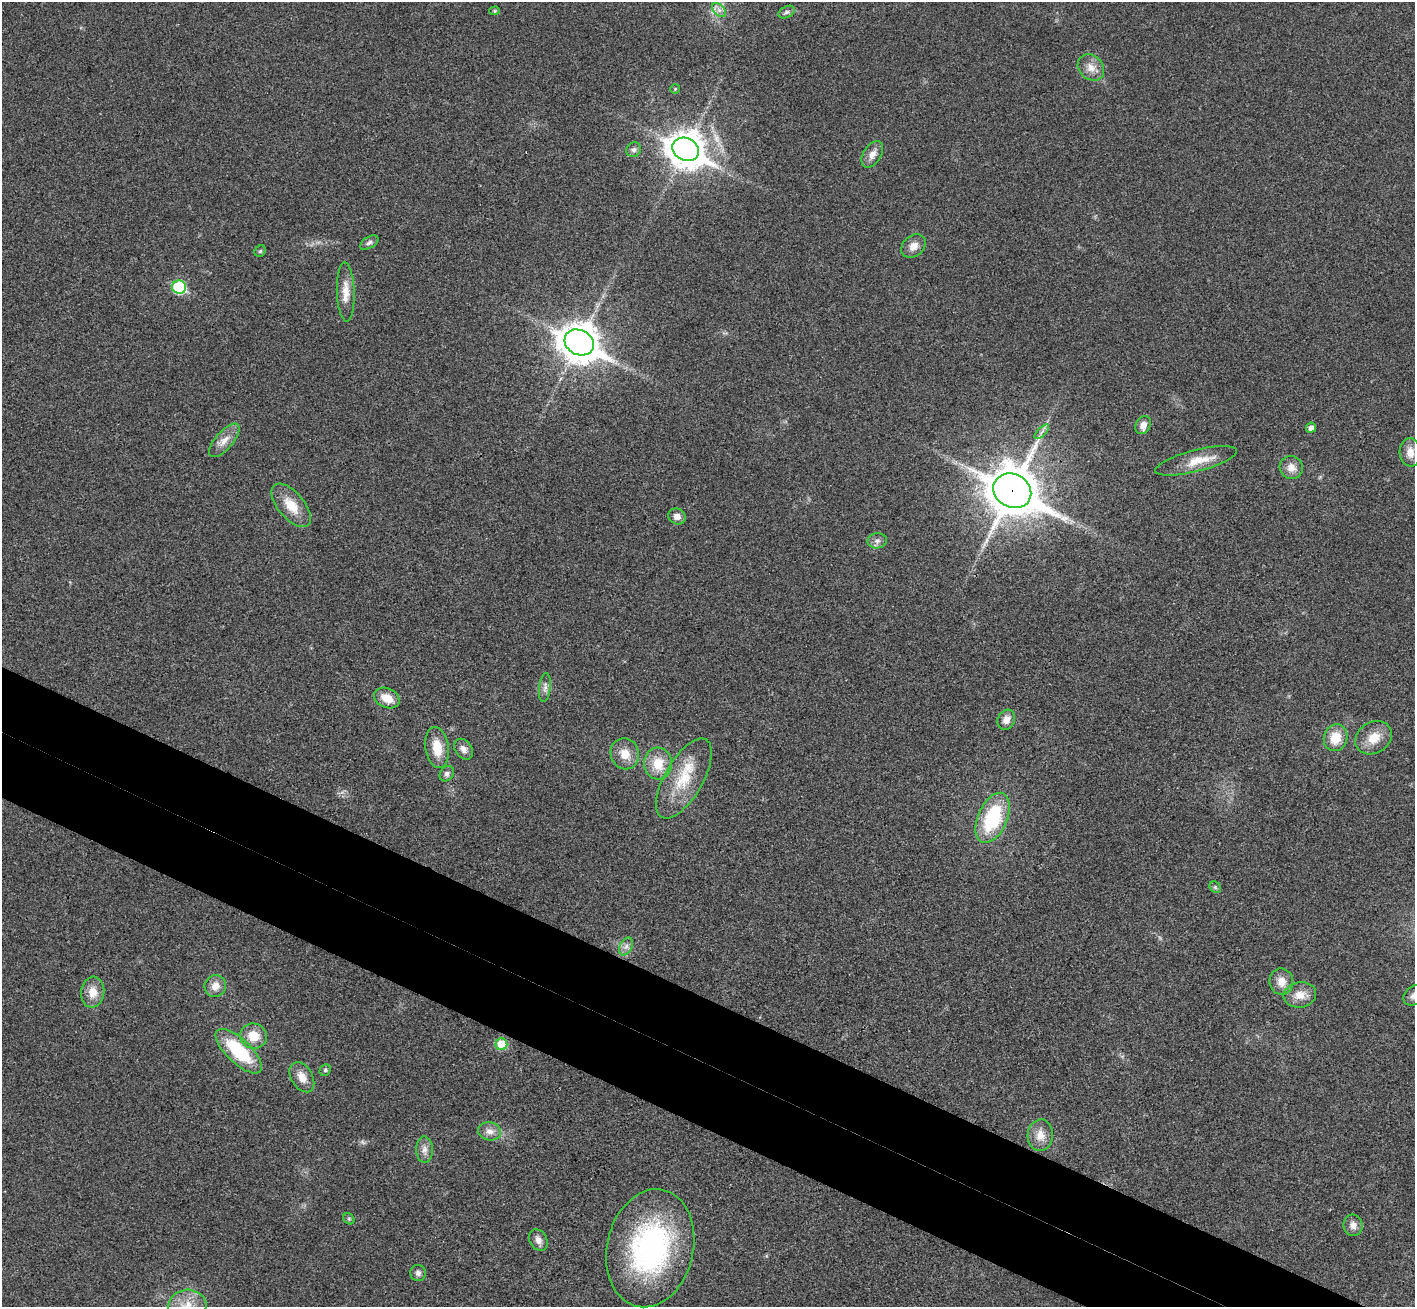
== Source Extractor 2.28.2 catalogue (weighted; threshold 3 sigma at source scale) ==
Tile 6 of 4 x 4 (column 2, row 2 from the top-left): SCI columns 1446-2858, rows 2942-4246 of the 5714 x 5748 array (HDU 1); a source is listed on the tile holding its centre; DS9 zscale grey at full resolution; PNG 1417 x 1309 px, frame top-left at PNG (2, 2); each listed source drawn as its Kron ellipse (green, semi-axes under 4 px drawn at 4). Shown black and unused: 9% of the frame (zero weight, under 3 of 4 exposures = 6% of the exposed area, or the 3 px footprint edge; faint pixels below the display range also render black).
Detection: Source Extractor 2.28.2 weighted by HDU 2 'WHT'; one run over the whole footprint, this tile lists its part. Background 0.0363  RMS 0.0067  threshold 0.03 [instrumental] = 3 sigma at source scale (4.5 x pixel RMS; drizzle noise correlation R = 1.50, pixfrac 1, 0.05/0.05 arcsec/px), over >= 5 px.
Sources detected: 58; all 58 listed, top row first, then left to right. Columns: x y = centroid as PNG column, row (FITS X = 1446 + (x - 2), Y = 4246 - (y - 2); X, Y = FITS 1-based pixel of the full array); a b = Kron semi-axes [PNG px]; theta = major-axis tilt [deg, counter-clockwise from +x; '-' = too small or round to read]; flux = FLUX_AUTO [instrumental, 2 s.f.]
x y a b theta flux
719 10 8 5 -45 2.8
495 11 5 4 - 1
786 12 9 5 27 1.9
1091 67 14 11 -44 6.8
675 89 5 5 - 0.88
686 149 14 11 -27 1400
634 150 8 7 - 2.2
872 154 14 9 59 4.9
369 243 10 5 32 2.1
913 246 13 10 42 5.8
260 251 6 5 - 1
179 287 7 6 - 56
346 292 29 9 -88 8.8
579 342 15 12 -27 1500
1143 425 9 7 61 4.6
1311 428 5 5 - 3.2
1042 432 9 3 45 1.8
224 440 21 8 49 6.7
1410 452 14 10 -85 6.8
1196 461 42 10 14 15
1291 467 12 11 - 6.4
1012 491 19 16 -29 2700
291 505 26 13 -50 14
677 516 9 7 -29 4.2
877 541 10 7 10 2.8
545 688 14 5 83 3
387 698 13 9 -24 9.7
1006 720 10 8 62 5.1
1336 738 13 11 71 13
1374 738 19 15 32 12
437 748 21 11 -81 13
463 749 11 8 -53 4
625 754 16 14 -70 9.5
658 763 16 14 -84 15
447 774 8 6 51 2.2
684 779 45 19 60 29
993 818 27 14 66 48
1215 887 6 5 - 1.1
626 946 9 6 63 2.8
1281 982 13 12 - 7.3
215 986 11 10 - 6.6
93 992 15 11 84 8.8
1300 995 16 12 10 8.4
1414 995 12 9 37 3.6
253 1036 13 12 - 12
501 1044 6 6 - 20
239 1051 30 12 -43 43
325 1070 6 5 - 1.1
302 1077 16 10 -59 7.2
490 1131 11 9 -11 4.7
1040 1135 16 12 86 8.2
425 1150 13 8 -89 4
349 1219 6 5 - 1
1353 1225 10 9 - 4.3
538 1240 11 8 -59 3.9
650 1248 60 43 77 140
418 1273 8 7 - 2.5
187 1305 19 15 4 13
Overlapping masked pixels (flux is a lower limit): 1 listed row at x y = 1012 491
Isophote crosses this tile's border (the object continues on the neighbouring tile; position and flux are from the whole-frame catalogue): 2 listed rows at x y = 1414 995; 187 1305